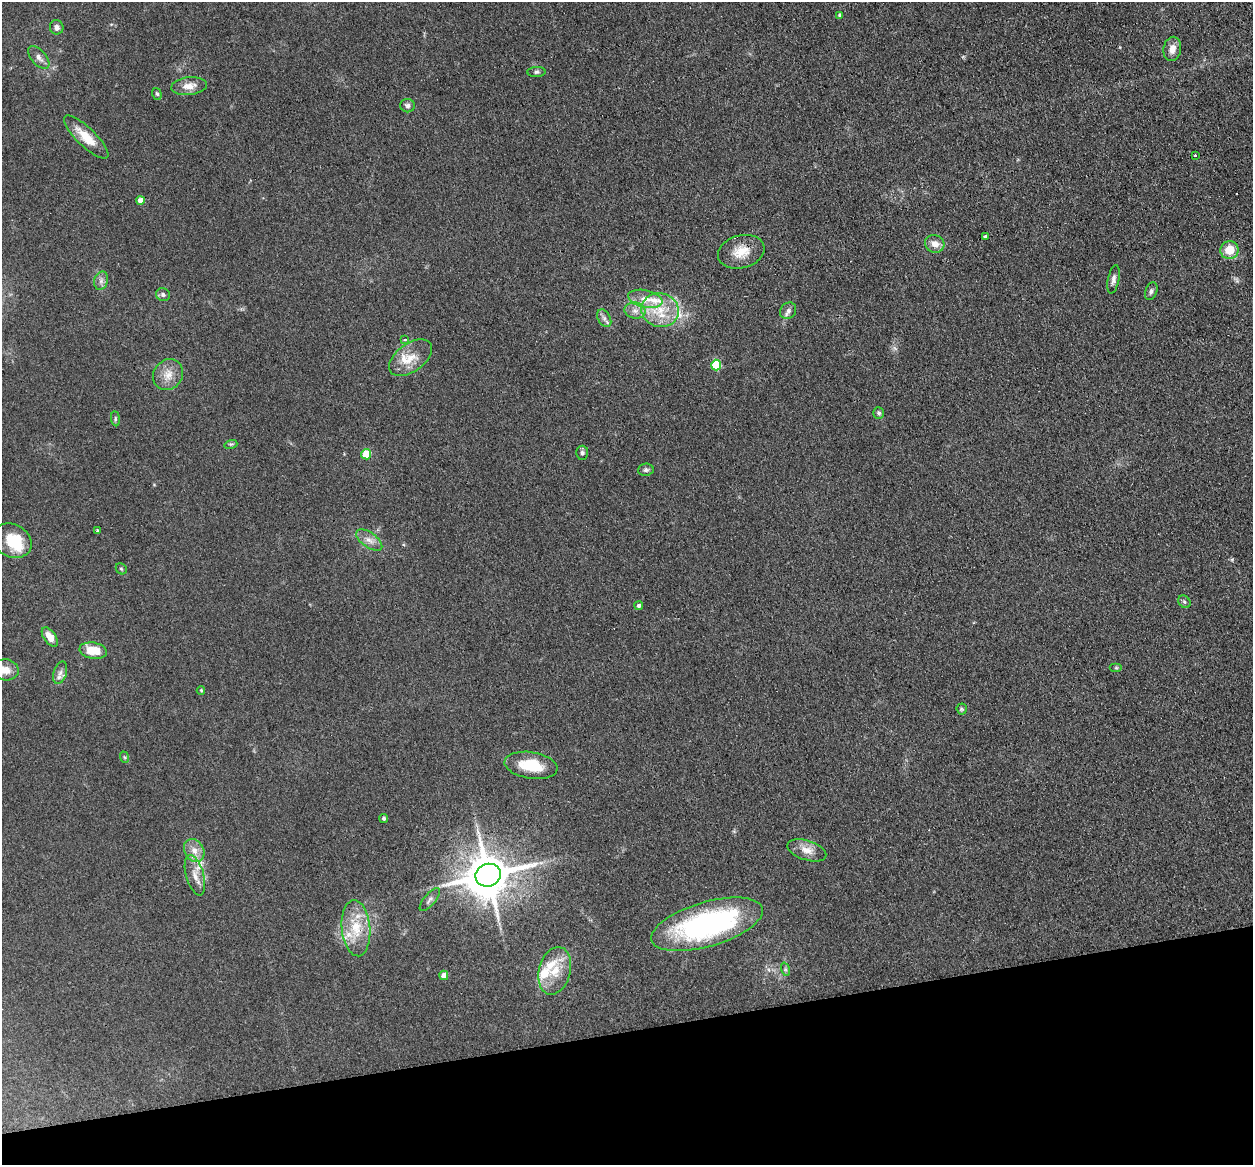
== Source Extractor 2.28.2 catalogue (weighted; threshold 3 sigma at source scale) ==
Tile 14 of 4 x 4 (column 2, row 4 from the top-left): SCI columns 1349-2599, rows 279-1441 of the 5198 x 5093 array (HDU 1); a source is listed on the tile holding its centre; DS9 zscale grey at full resolution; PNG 1255 x 1167 px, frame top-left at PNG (2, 2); each listed source drawn as its Kron ellipse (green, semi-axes under 4 px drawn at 4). Shown black and unused: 11% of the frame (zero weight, under 3 of 4 exposures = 7% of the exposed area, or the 3 px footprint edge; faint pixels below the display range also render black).
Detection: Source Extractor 2.28.2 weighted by HDU 2 'WHT'; one run over the whole footprint, this tile lists its part. Background 0.106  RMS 0.0078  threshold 0.0353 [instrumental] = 3 sigma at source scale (4.5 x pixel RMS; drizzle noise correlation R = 1.50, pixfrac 1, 0.05/0.05 arcsec/px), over >= 5 px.
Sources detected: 67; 1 inside a brighter object's white glare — neither listed nor drawn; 6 inside a brighter listed object's ellipse — not listed separately; the other 60 listed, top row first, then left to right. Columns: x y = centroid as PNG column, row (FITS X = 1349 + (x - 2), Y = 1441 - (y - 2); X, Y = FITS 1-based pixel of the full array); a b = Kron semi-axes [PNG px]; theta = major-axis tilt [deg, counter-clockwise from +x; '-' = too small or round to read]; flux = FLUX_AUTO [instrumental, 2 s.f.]
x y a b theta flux
840 15 4 4 - 1.3
57 27 7 6 - 3.3
1172 49 12 8 79 6.4
39 57 14 7 -48 4.3
536 72 9 5 2 1.7
189 86 18 9 6 8.3
157 94 6 4 -70 1.4
407 106 7 6 - 2.1
86 137 29 9 -44 15
1195 156 3 3 - 5.8
140 200 4 4 - 6.5
985 237 3 3 - 18
935 244 10 9 - 6.2
1229 250 9 9 - 15
741 252 24 16 15 14
1113 279 14 5 79 3
101 281 9 6 74 3.1
1151 291 9 6 69 2
163 295 7 6 - 2.2
645 299 17 8 -12 8.9
660 310 19 17 -15 22
635 311 10 8 -9 4.9
788 311 9 7 50 2.9
604 318 9 6 -61 3
405 339 3 3 - 1.6
411 358 24 14 36 14
716 365 5 5 - 39
168 375 16 14 50 9.7
879 413 6 5 - 1.6
115 419 7 4 -83 1.2
231 444 6 4 17 1.1
582 453 7 6 - 2
366 454 5 5 - 26
646 470 8 6 6 1.9
97 530 3 3 - 1.9
369 540 15 7 -36 5.5
12 541 20 16 -27 25
121 569 6 5 - 1.1
1184 602 7 5 -48 1.5
639 606 4 4 - 1.9
50 637 11 6 -54 8.8
93 651 14 8 -10 17
1116 668 6 4 0 1
6 670 13 10 -13 9.1
60 673 11 6 73 3.7
201 690 4 3 - 0.85
962 709 5 5 - 1
124 757 6 3 -70 0.85
531 765 27 13 -9 24
384 819 4 4 - 1.5
194 850 12 9 -59 6.9
807 850 20 9 -17 8.5
195 875 21 9 -74 7.8
488 875 13 11 18 3200
430 900 14 5 50 2.8
707 924 58 22 16 160
356 928 28 14 -85 23
785 969 7 4 -72 1.5
555 971 24 15 75 18
444 975 4 4 - 6.2
Overlapping masked pixels (flux is a lower limit): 1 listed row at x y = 741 252